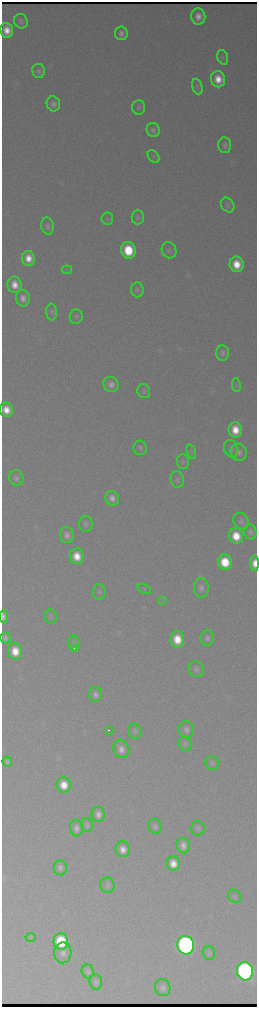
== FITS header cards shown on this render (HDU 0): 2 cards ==
NAXIS1  =                  510 / length of data axis 1
NAXIS2  =                 2010 / length of data axis 2

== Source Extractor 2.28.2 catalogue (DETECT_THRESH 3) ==
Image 510 x 2010 px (HDU 0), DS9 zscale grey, zoomed out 1/2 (1 PNG px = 2 x 2 image px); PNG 259 x 1009 px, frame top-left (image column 2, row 2010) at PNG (2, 2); each listed source drawn as its Kron ellipse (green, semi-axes under 4 px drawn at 4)
Background 3080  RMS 38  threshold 113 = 3 sigma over >= 5 px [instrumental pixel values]
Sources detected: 91; all 91 listed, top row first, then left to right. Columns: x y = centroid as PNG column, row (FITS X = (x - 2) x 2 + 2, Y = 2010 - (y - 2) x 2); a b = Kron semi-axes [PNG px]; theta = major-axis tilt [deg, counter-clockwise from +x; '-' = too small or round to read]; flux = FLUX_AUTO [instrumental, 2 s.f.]
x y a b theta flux
198 16 8 7 - 7.8e+04
21 21 7 6 - 2.4e+04
7 30 7 6 - 1.1e+05
121 33 7 6 - 4.1e+04
223 57 7 5 -73 1.7e+04
38 71 7 6 - 2.8e+04
218 79 8 7 - 1.5e+05
197 86 8 5 -72 1.6e+04
53 104 7 6 - 4.5e+04
138 107 7 6 - 2.2e+04
153 130 7 6 - 3.1e+04
225 145 7 6 - 3.5e+04
154 156 7 5 -52 1.6e+04
228 205 8 6 -54 2.2e+04
138 217 7 6 - 2.2e+04
107 219 6 6 - 1.6e+04
48 226 8 6 -78 3.1e+04
128 250 8 7 - 4.1e+05
169 250 8 7 - 2.6e+04
28 258 7 6 - 1.3e+05
237 264 8 7 - 2.0e+05
67 270 5 3 - 1.0e+04
15 285 8 7 - 1.2e+05
137 290 7 6 - 2.1e+04
23 298 8 7 - 6.6e+04
52 312 8 5 -85 2.1e+04
76 317 7 6 - 2.0e+04
222 353 8 6 -84 3.1e+04
111 384 8 7 - 5.8e+04
236 385 7 4 -82 1.5e+04
144 391 7 6 - 2.1e+04
6 410 7 6 - 1.1e+05
235 430 8 7 - 1.8e+05
140 448 7 6 - 2.4e+04
231 449 9 7 -69 3.1e+04
191 452 7 4 -72 1.4e+04
239 452 9 8 - 4.6e+04
183 462 7 6 - 1.8e+04
16 478 8 7 - 3.6e+04
177 480 8 6 -77 2.5e+04
112 498 7 6 - 6.4e+04
241 521 8 7 - 3.2e+04
86 524 8 7 - 3.1e+04
250 532 7 6 - 3.2e+04
67 535 8 7 - 4.6e+04
236 536 8 7 - 2.3e+05
77 556 8 7 - 1.7e+05
225 562 8 7 - 3.3e+05
255 563 8 4 -88 1.2e+05
201 588 10 7 -88 4.7e+04
144 589 7 4 -26 1.3e+04
99 592 8 6 89 2.2e+04
162 601 4 2 - 7.5e+03
4 616 7 3 -89 4.3e+03
51 616 7 6 - 1.9e+04
5 638 5 5 - 5.6e+03
207 638 7 6 - 3.4e+04
177 639 8 7 - 2.3e+05
74 643 8 5 -82 1.9e+04
74 649 2 1 - 1.1e+04
15 651 8 7 - 1.9e+05
196 669 8 7 - 3.1e+04
95 694 7 6 - 4.2e+04
109 730 3 1 - 1.9e+04
186 730 8 7 - 4.4e+04
135 731 8 6 -79 2.5e+04
185 744 7 6 - 2.4e+04
121 749 9 7 -70 7.6e+04
7 762 5 4 - 2.8e+04
212 763 7 6 - 2.5e+04
64 785 7 7 - 1.6e+05
98 814 7 6 - 6.4e+04
87 825 7 6 - 2.4e+04
155 826 8 6 -74 2.8e+04
76 828 8 6 -86 5.0e+04
198 828 7 6 - 2.5e+04
183 846 8 6 -80 6.3e+04
123 849 8 7 - 8.9e+04
173 864 7 6 - 1.3e+05
60 868 7 6 - 4.0e+04
107 885 8 7 - 2.6e+04
234 896 7 6 - 1.8e+04
31 938 5 4 - 1.1e+04
61 941 8 7 - 5.8e+05
186 945 9 8 - 5.7e+06
63 953 10 8 87 5.6e+04
209 953 7 6 - 2.2e+04
88 971 7 6 - 2.7e+04
245 971 9 8 - 5.2e+06
96 982 7 6 - 2.6e+04
163 988 8 7 - 4.1e+04
At the frame edge (FLAGS 8, measured only in part): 1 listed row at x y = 255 563